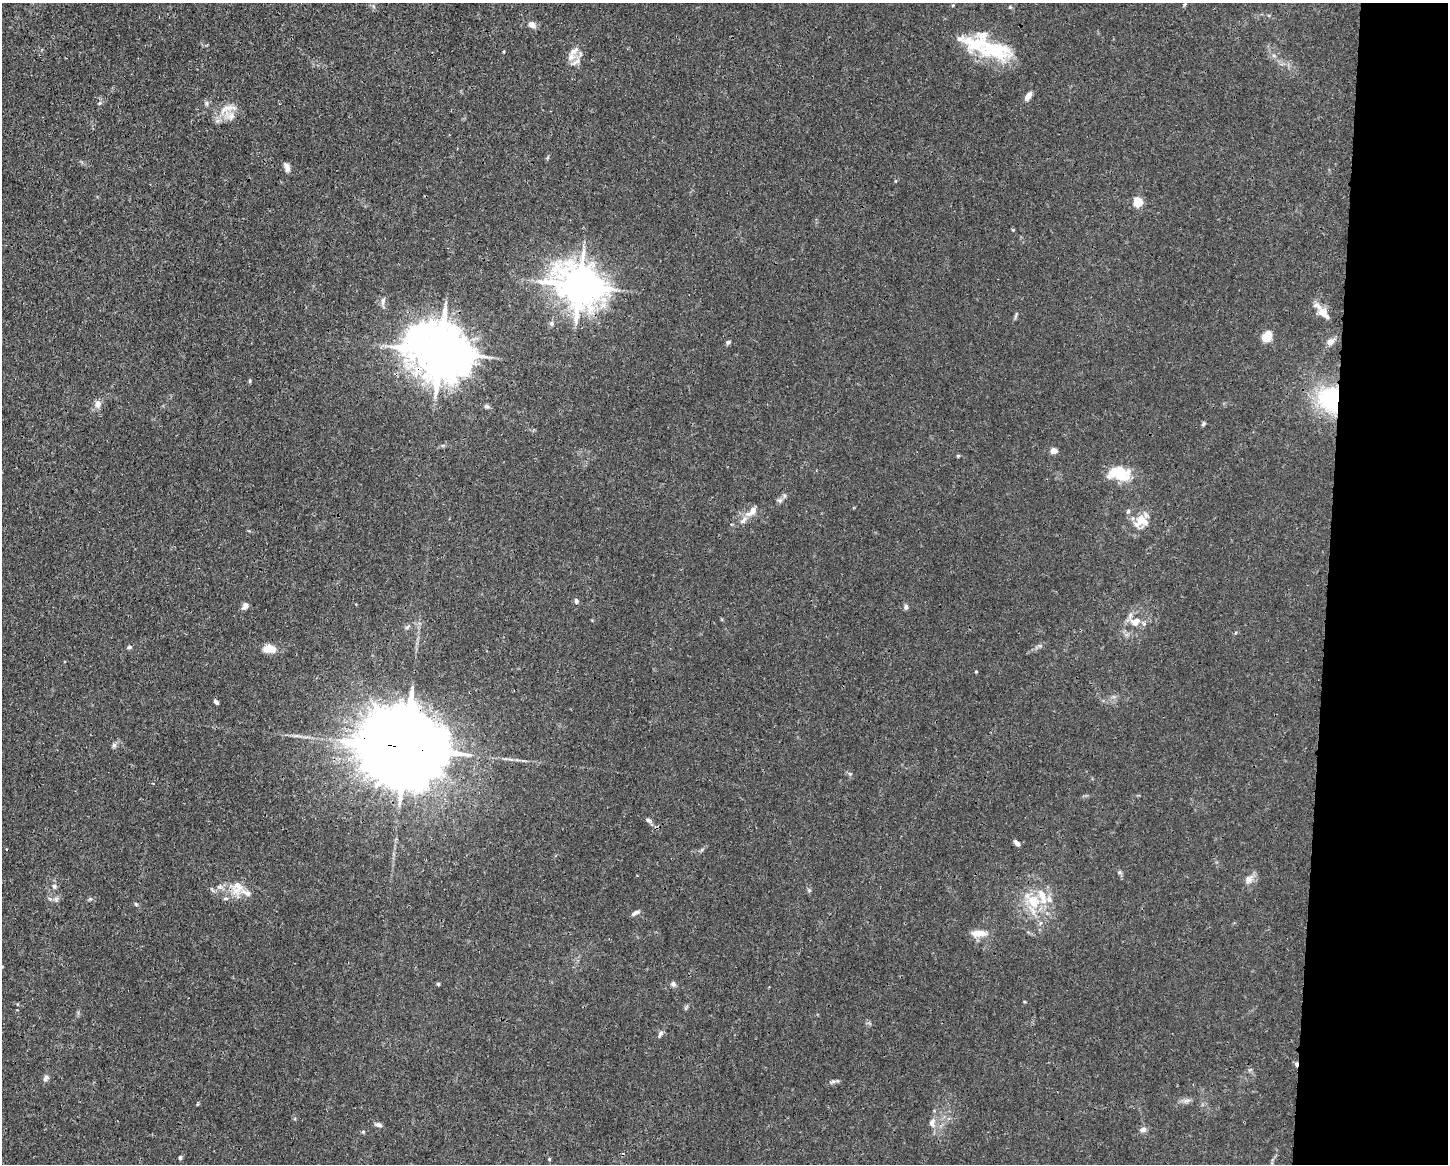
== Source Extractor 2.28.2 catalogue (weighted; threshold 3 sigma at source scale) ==
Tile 9 of 3 x 4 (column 3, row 3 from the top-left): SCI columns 2999-4444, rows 1168-2329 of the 4663 x 4660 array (HDU 1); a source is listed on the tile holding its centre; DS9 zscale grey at full resolution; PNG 1450 x 1166 px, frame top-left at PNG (2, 3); no overlay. Shown black and unused: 8% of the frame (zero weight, under 3 of 4 exposures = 1% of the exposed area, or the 3 px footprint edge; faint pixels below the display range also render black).
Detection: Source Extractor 2.28.2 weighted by HDU 2 'WHT'; one run over the whole footprint, this tile lists its part. Background 0.0155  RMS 0.0022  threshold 0.01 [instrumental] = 3 sigma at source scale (4.5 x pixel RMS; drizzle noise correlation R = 1.50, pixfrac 1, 0.05/0.05 arcsec/px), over >= 5 px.
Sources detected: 82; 1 inside a brighter object's white glare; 1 cosmic-ray / hot-pixel residue — not listed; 11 inside a brighter listed object's ellipse — not listed separately; the other 69 listed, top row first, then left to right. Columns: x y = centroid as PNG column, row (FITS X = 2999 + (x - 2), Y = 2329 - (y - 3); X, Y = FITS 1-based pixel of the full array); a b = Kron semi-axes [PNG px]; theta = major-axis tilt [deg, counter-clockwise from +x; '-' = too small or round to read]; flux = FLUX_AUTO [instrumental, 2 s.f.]
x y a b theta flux
1185 4 6 3 70 0.26
1010 7 4 4 - 0.23
532 25 7 6 - 1.7
994 50 60 19 -16 15
1274 56 6 4 -19 0.39
571 57 13 9 54 1.7
1028 96 9 5 58 1.7
99 103 6 5 - 0.34
227 109 29 10 17 3
287 167 10 5 -70 0.97
1138 202 5 5 - 14
1013 230 5 3 - 0.22
579 285 14 11 -23 670
383 301 10 6 82 0.77
1323 312 15 9 -51 2.9
1016 315 11 3 72 0.39
1267 336 8 6 59 5.3
728 342 7 5 20 0.47
1330 342 9 8 - 1.3
440 351 18 15 -23 1400
250 381 6 4 89 0.28
1332 399 22 21 - 26
98 404 9 8 - 1.3
487 406 6 5 - 0.55
1203 424 7 4 70 0.35
443 445 6 4 18 0.32
1053 451 6 5 - 1.5
958 456 5 4 - 0.24
1117 472 27 14 27 5.1
780 500 8 4 -8 0.45
752 511 18 8 41 2.2
1128 511 6 5 - 0.37
1141 520 16 14 -67 3.8
576 601 7 5 -74 0.51
245 606 10 7 68 0.85
906 607 6 5 - 0.61
1135 622 15 12 22 2.8
407 627 7 4 37 0.4
1040 646 6 4 -18 0.36
129 647 6 4 -11 0.43
269 649 15 9 1 2.8
976 671 3 3 - 0.23
216 702 6 4 -46 0.55
114 745 7 6 - 0.49
406 748 28 19 -11 5200
648 820 8 5 -29 0.55
1017 843 8 4 -47 0.87
1120 872 7 4 90 0.37
1249 879 14 11 52 1.6
238 885 17 14 -62 3.2
54 886 7 6 - 0.58
809 890 6 4 -45 0.31
225 898 7 3 0 0.37
56 899 6 6 - 0.6
1033 901 22 18 -24 7.2
635 913 12 4 32 0.66
979 933 20 9 0 2.5
438 984 4 4 - 0.28
673 984 7 6 - 0.69
660 1034 11 5 63 0.59
46 1078 9 6 48 0.7
833 1081 10 4 11 0.52
1186 1101 10 5 23 0.75
932 1122 11 7 72 1.2
378 1125 9 5 -18 0.72
1143 1129 9 6 11 0.85
363 1132 5 4 - 0.28
180 1158 5 4 - 0.41
549 1159 5 4 - 0.24
Overlapping masked pixels (flux is a lower limit): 5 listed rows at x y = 579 285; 440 351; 1332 399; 406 748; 238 885